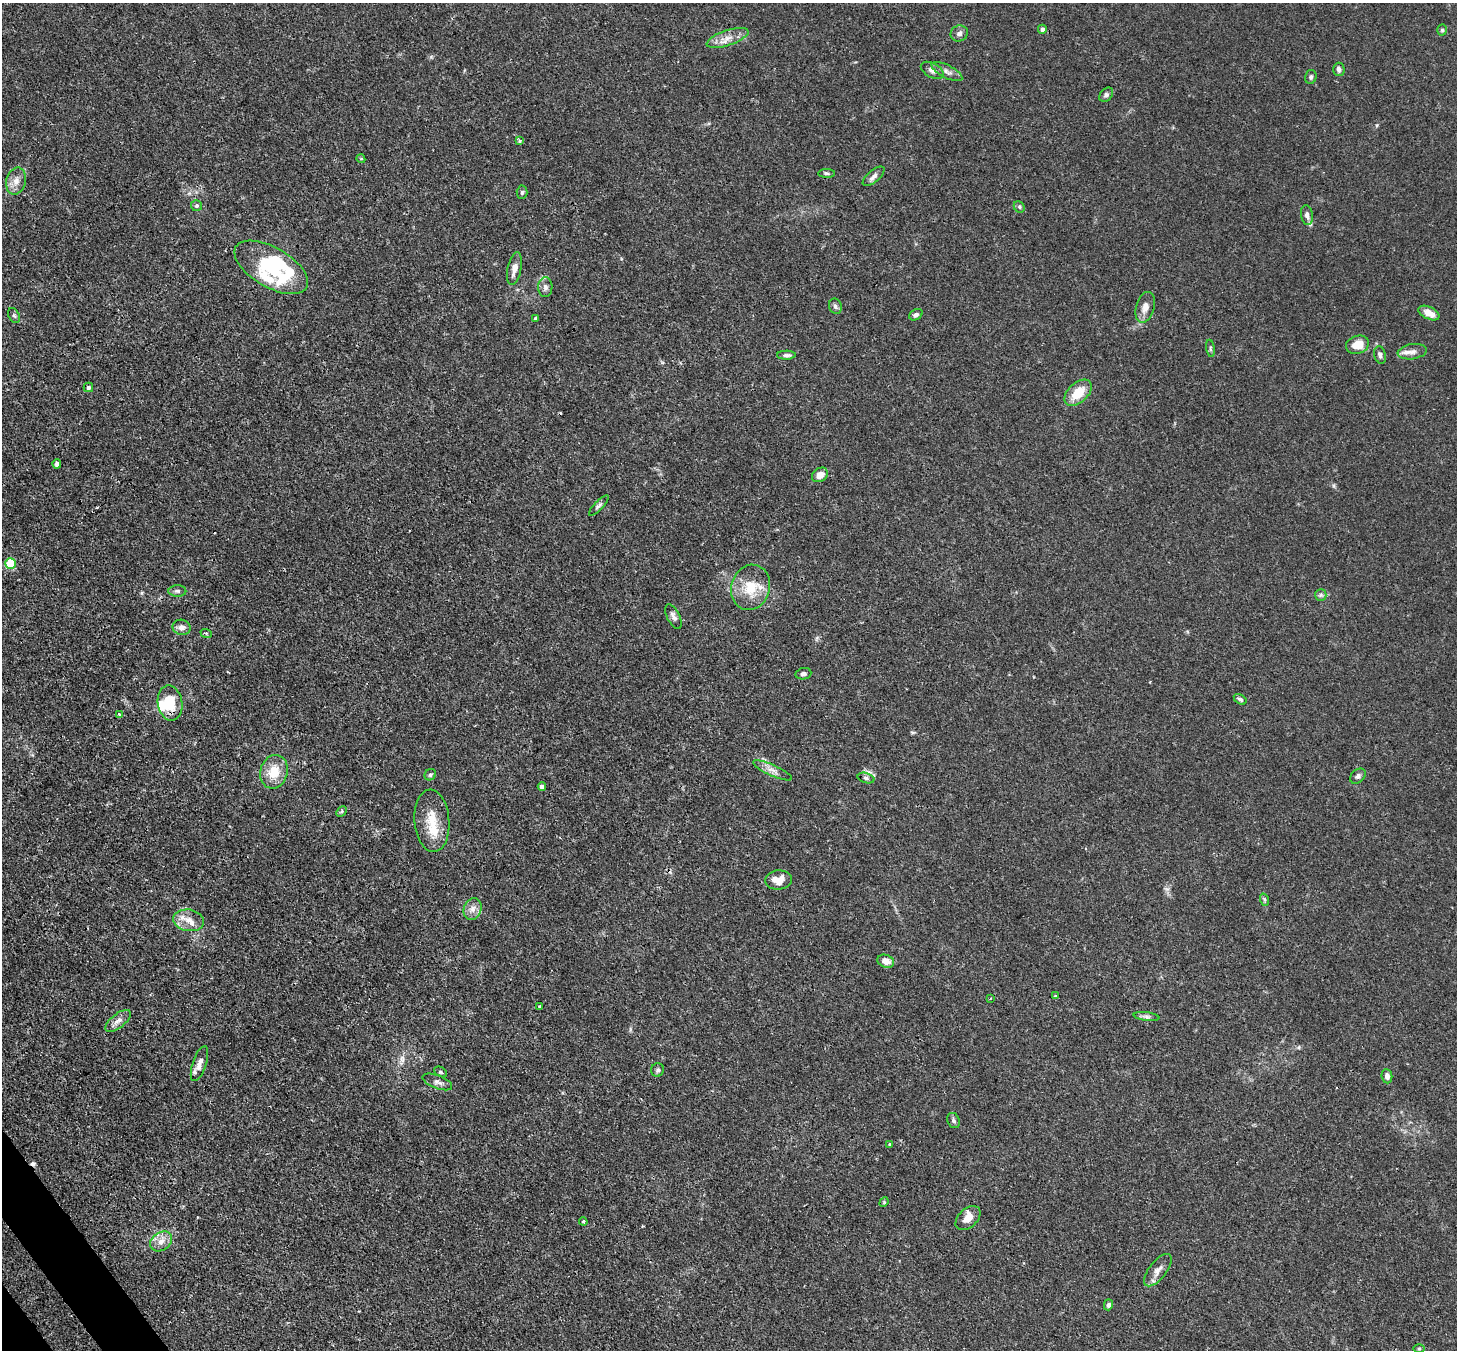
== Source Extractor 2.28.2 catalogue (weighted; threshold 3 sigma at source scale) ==
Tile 7 of 4 x 4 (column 3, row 2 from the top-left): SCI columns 2987-4441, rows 2904-4251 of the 5974 x 5946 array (HDU 1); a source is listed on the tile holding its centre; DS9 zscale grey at full resolution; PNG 1459 x 1352 px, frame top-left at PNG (2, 3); each listed source drawn as its Kron ellipse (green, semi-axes under 4 px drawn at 4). Shown black and unused: <1% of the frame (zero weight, under 3 of 4 exposures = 7% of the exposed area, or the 3 px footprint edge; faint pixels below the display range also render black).
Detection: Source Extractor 2.28.2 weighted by HDU 2 'WHT'; one run over the whole footprint, this tile lists its part. Background 0.025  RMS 0.0027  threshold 0.0123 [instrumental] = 3 sigma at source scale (4.5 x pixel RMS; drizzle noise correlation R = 1.50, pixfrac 1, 0.05/0.05 arcsec/px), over >= 5 px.
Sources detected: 89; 2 inside a brighter object's white glare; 2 cosmic-ray / hot-pixel residue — neither listed nor drawn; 5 inside a brighter listed object's ellipse — not listed separately; the other 80 listed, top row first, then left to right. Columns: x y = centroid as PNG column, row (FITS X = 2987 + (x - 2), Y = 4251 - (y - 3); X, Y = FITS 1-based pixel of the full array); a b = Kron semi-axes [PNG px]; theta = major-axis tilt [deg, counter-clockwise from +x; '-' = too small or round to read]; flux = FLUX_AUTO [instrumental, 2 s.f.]
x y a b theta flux
1042 29 4 4 - 0.96
1442 30 5 5 - 0.51
959 33 9 8 - 0.99
728 38 22 7 18 2.9
1339 69 6 6 - 0.88
932 70 12 7 -29 1.4
947 71 17 6 -27 1.5
1311 77 7 6 - 0.57
1106 95 8 5 46 0.68
519 141 4 3 - 0.38
361 159 4 3 - 0.31
827 173 8 4 -1 0.44
874 176 13 6 41 1.1
16 181 13 10 76 2.2
522 192 6 5 - 0.45
197 206 5 5 - 0.52
1019 207 6 5 - 0.44
1307 215 10 6 -81 0.96
271 267 41 20 -30 16
514 269 17 7 78 2.1
545 287 10 7 88 1.1
835 306 8 6 -67 0.75
1145 307 16 9 75 2.2
1429 313 11 6 -25 2.9
916 315 7 5 32 0.81
14 316 8 5 -62 0.54
535 318 3 3 - 1.1
1357 345 12 9 19 3.9
1210 348 9 4 -81 0.43
1412 352 15 7 8 1.7
786 355 9 4 1 0.72
1380 355 9 5 -73 0.9
88 387 5 4 - 0.68
1078 393 16 10 43 6.2
57 464 5 4 - 0.97
820 475 8 6 34 2.3
599 505 13 4 46 0.69
10 563 5 5 - 14
751 587 23 19 73 7.3
177 591 9 5 -1 0.75
1321 595 6 5 - 0.56
673 616 13 6 -64 1.1
182 627 9 7 -12 1.5
206 633 6 3 -19 0.34
803 674 8 5 9 0.77
1240 699 7 4 -32 0.59
170 703 18 12 -80 7.7
119 714 3 3 - 1.1
773 770 21 5 -24 1.9
274 772 17 13 75 5.8
430 775 6 5 - 0.55
1358 776 9 6 43 0.83
866 778 8 5 -16 0.68
542 787 4 4 - 1.1
341 811 6 4 46 0.36
432 821 31 17 -85 6.9
779 880 13 9 6 3.5
1265 900 6 4 -71 0.45
473 909 11 8 69 1.8
188 920 15 10 -9 3.2
886 961 8 6 -18 2
1055 996 3 3 - 0.41
991 998 4 2 - 0.21
540 1007 3 3 - 0.5
1147 1017 13 4 -7 0.84
118 1021 15 7 38 1.6
199 1063 18 7 71 1.9
658 1070 7 6 - 0.66
440 1072 7 4 -28 0.42
1387 1076 7 5 -83 1.3
437 1082 15 6 -21 1.2
954 1120 8 6 -67 0.73
890 1144 4 3 - 0.28
884 1202 5 4 - 0.31
968 1218 14 9 44 3
583 1222 4 3 - 0.4
161 1241 12 9 34 2.2
1158 1270 19 8 52 2
1108 1305 5 4 - 0.83
1419 1348 6 4 0 0.33